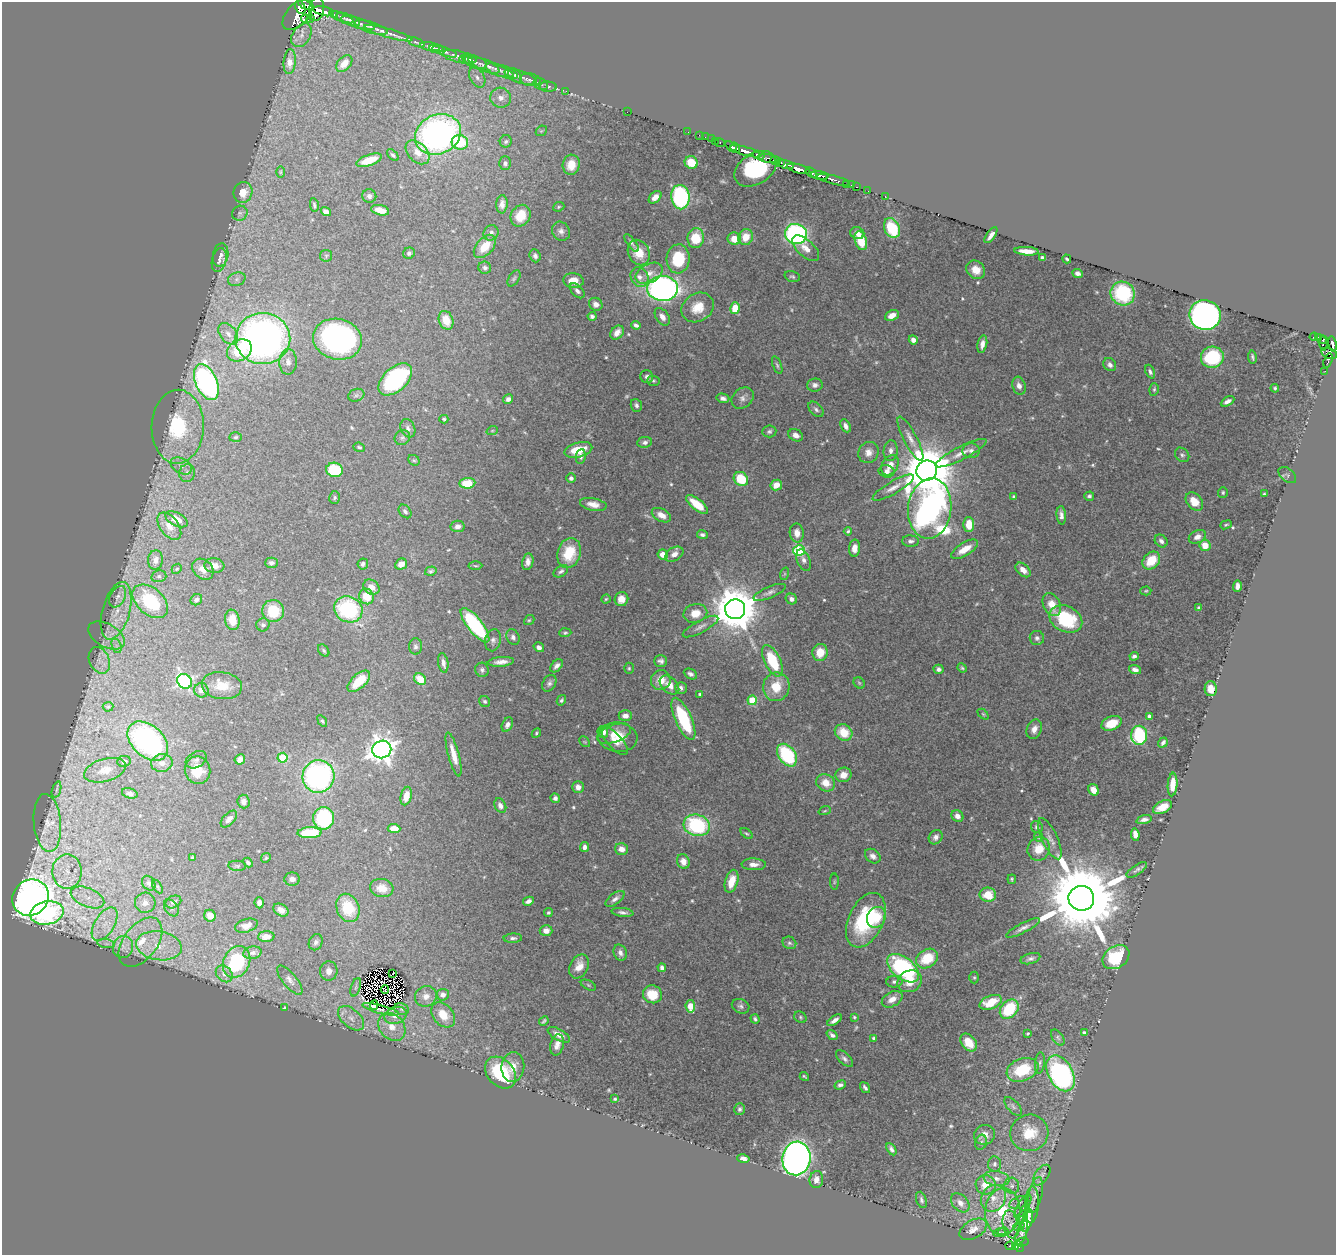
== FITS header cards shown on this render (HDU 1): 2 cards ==
NAXIS1  =                 1334
NAXIS2  =                 1253

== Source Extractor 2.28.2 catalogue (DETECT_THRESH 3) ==
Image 1334 x 1253 px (HDU 1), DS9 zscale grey, 1 PNG px = 1 image px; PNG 1338 x 1257 px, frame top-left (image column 1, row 1253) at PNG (2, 2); each listed source drawn as its Kron ellipse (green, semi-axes under 4 px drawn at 4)
Background 0.581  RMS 0.02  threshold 0.0593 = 3 sigma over >= 5 px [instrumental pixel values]
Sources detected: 578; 11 with non-positive FLUX_AUTO (blend fragments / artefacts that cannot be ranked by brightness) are neither listed nor drawn; of the other 567, the 500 brightest by FLUX_AUTO listed and drawn (67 fainter detections omitted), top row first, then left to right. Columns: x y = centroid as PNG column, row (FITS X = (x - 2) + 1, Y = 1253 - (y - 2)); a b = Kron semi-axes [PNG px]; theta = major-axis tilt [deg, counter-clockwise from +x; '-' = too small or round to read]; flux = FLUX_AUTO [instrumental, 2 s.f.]
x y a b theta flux
306 5 8 3 -24 430
300 7 7 5 -61 490
317 9 12 7 83 780
324 11 10 4 -13 1000
298 14 19 10 47 1600
334 14 3 3 - 130
341 17 12 4 -21 3.5
306 19 5 3 - 70
311 19 4 3 - 51
348 19 12 5 -21 4.1
358 23 17 5 -17 7.3
371 27 17 5 -18 8.1
388 33 25 4 -16 8.5
301 35 13 9 57 13
416 42 9 3 -21 1.9
430 47 10 4 -8 3.5
436 49 7 4 -6 2.6
445 52 13 4 -18 3.5
460 57 17 6 -13 8.8
466 59 7 5 4 3.9
290 62 12 6 86 14
475 62 12 6 -19 6.5
344 63 10 6 48 17
482 65 18 6 -22 8
491 67 24 6 -20 11
502 71 17 5 -18 7.8
515 75 8 5 -50 4.5
477 77 11 7 -60 7.2
521 77 17 6 -19 9.5
530 80 10 6 -10 5.3
541 84 8 5 -21 3.2
548 87 8 5 -4 3
566 91 2 2 - 4.1
501 98 10 10 - 11
627 112 2 2 - 38
541 131 6 4 42 1.9
688 132 2 2 - 6
438 134 24 19 25 460
699 135 2 2 - 5.4
705 137 2 2 - 8.1
711 139 2 2 - 11
506 141 6 6 - 3
715 141 2 2 - 12
460 142 8 7 - 51
720 143 5 3 - 34
731 147 7 4 -39 440
735 148 5 3 - 340
746 151 16 4 -16 850
417 152 14 9 -45 16
393 155 7 4 -45 3.1
758 155 6 3 -14 66
767 158 9 3 -13 320
369 160 13 5 19 25
775 161 5 3 - 39
781 162 3 2 - 29
505 163 6 6 - 3.7
691 163 7 6 - 25
786 164 7 3 -13 340
571 165 10 8 78 22
755 169 23 15 32 110
798 169 12 4 -14 1100
280 172 6 4 90 1.8
811 173 6 3 -35 320
820 176 9 4 -10 830
833 180 17 3 -14 210
847 184 3 3 - 61
851 185 4 3 - 13
857 187 3 2 - 8
868 191 2 2 - 7.5
243 192 11 9 72 17
369 196 7 6 - 5.2
885 196 2 2 - 5
655 197 7 5 45 7.6
680 197 12 9 -82 180
502 204 9 5 86 7.4
314 205 7 3 -78 2.3
559 207 6 4 22 1.9
380 210 9 5 -13 15
326 212 5 4 - 6.9
240 213 8 7 - 4
520 216 11 9 58 25
892 228 10 7 -67 54
561 231 10 8 -54 6.5
491 233 8 7 - 5.2
857 233 7 6 - 6.5
796 234 11 10 - 290
991 235 9 4 55 7.8
746 237 8 7 - 20
696 238 10 8 82 35
734 239 7 6 - 19
861 241 10 6 -72 34
631 243 10 4 -54 3.2
485 246 14 8 49 25
806 248 16 8 -42 12
1026 251 12 4 -4 16
409 253 6 5 - 3.9
639 253 13 10 -66 27
221 255 12 7 79 7.6
326 256 6 6 - 2.5
535 256 6 5 - 4.6
1042 258 4 3 - 5
678 259 14 11 85 56
1067 259 4 3 - 2
219 260 12 7 76 6.9
485 268 6 6 - 3.5
976 270 10 8 -41 17
649 273 14 9 28 13
1078 273 5 4 - 4.3
792 276 8 5 -17 2.9
640 277 10 8 -60 9.5
514 278 9 5 57 2.7
237 279 9 6 16 5.5
573 281 10 7 -7 16
663 288 15 12 -2 600
577 291 9 5 -47 4.8
1123 293 12 11 - 90
596 304 7 6 - 6.6
698 307 17 14 33 25
735 308 6 5 - 29
892 315 7 5 25 10
1205 315 15 15 - 610
592 316 4 4 - 3.4
662 317 10 6 -54 8.9
446 320 9 7 -69 24
636 325 5 3 - 4.3
617 333 8 5 48 8.5
228 334 12 8 -51 9.4
1314 337 4 3 - 73
1318 337 4 3 - 89
263 339 27 25 -1 730
337 339 25 20 -13 480
1323 339 3 3 - 25
913 340 5 4 - 7.5
1323 343 7 3 -84 51
982 344 9 4 79 7.6
1332 344 7 4 -80 300
239 350 13 10 34 49
1329 354 8 5 -18 65
1212 357 11 10 - 77
1252 357 7 3 -82 2.3
1328 360 7 3 72 38
288 362 13 9 89 10
777 365 9 4 -69 2.6
1110 365 7 6 - 5.5
1325 371 2 2 - 4.6
1150 372 7 4 -66 3.9
647 377 6 6 - 4.3
395 379 20 12 43 160
653 381 6 5 - 2.2
206 382 19 10 -66 340
815 385 8 6 6 5.4
1019 386 9 6 -71 7.2
1275 388 4 4 - 2
1154 389 6 4 73 2.3
356 395 8 6 22 3.4
723 398 6 4 -15 4.8
743 398 12 9 40 7.4
508 399 5 4 - 5.7
1228 401 7 4 30 6.1
636 405 6 5 - 3.7
816 409 9 6 -44 4
444 419 4 3 - 2.2
846 426 7 4 -63 5.6
178 427 37 26 88 120
408 428 10 7 -64 5.1
492 431 6 3 19 1.8
769 431 7 6 - 3.1
796 435 7 6 - 7.4
236 437 6 5 - 2.3
402 438 8 7 - 4.1
910 439 25 6 -62 12
645 442 7 5 8 4.6
359 447 6 4 -22 2.4
578 450 14 7 15 30
891 451 10 7 85 6.6
971 451 8 7 - 5.4
868 452 11 10 - 10
961 453 28 6 27 16
1182 455 8 6 -44 3.3
581 456 7 5 83 3.8
414 460 6 5 - 2.2
890 465 11 7 59 13
181 466 11 7 -30 8.9
335 470 8 7 - 74
886 471 8 6 -11 6.4
927 471 11 10 - 8500
187 473 9 8 - 6.6
1287 475 10 6 -39 3.7
571 478 4 4 - 4.5
741 479 8 6 -43 52
467 483 8 5 6 49
776 485 6 5 - 14
893 488 23 6 30 12
1223 492 5 5 - 2.3
1264 494 3 3 - 1.9
1089 496 5 4 - 3
1014 497 4 3 - 3
335 498 6 5 - 2.6
1194 501 10 7 -48 21
593 504 13 6 -11 11
697 504 13 5 -39 35
930 508 30 21 83 760
405 511 7 5 -52 4
661 515 10 6 -28 12
1061 515 9 4 -85 5.8
176 519 12 6 -27 18
969 524 7 5 -89 26
1226 525 6 3 21 1.9
169 526 16 9 -53 14
458 526 7 5 9 6.5
848 531 4 4 - 1.9
797 533 9 7 -81 12
702 535 5 4 - 3.3
1197 537 9 6 26 8.4
910 541 8 5 -1 4.4
1161 541 7 5 -45 5.4
1205 545 6 5 - 21
855 548 8 5 85 9.8
965 549 15 6 31 20
799 551 6 5 - 110
569 553 15 11 73 43
663 554 5 5 - 14
674 554 10 6 32 8.7
155 560 9 7 84 8.1
804 560 11 6 -68 5.7
1151 560 10 7 46 36
528 562 8 5 79 7.4
271 563 6 5 - 4.3
363 564 5 5 - 3.5
401 564 6 5 - 9.6
214 566 10 7 -8 9.7
475 566 7 3 -1 1.9
177 569 5 4 - 1.8
203 569 12 9 -42 11
1023 570 9 5 -42 11
431 571 6 4 17 2.8
561 571 8 5 32 3.7
784 574 6 4 71 2.1
159 576 7 6 - 3.1
1237 586 6 4 87 5.6
371 587 8 7 - 12
1146 591 5 4 - 1.9
769 592 17 5 23 6.3
118 597 11 7 61 7.4
366 597 8 7 - 27
606 599 5 4 - 1.9
621 599 7 6 - 13
791 599 6 5 - 6.5
196 600 6 5 - 5
150 601 20 13 -41 120
1052 605 12 8 -64 20
1199 608 4 3 - 3.1
348 609 14 12 -27 140
735 609 10 10 - 5800
116 611 29 13 74 36
273 611 11 11 - 45
695 613 12 9 13 20
1066 619 17 12 -27 87
232 620 10 7 -81 21
529 620 6 4 40 2
263 625 6 6 - 4.1
475 625 21 7 -52 150
701 627 20 6 28 7.6
565 633 6 4 3 2.2
106 636 20 11 -30 19
513 637 8 6 -65 4.6
1037 638 7 7 - 4.3
493 640 11 8 79 6
117 646 7 4 -71 4.8
415 646 8 6 88 3.9
539 647 5 4 - 5.3
324 650 7 4 -52 2.7
820 652 8 7 - 20
1134 656 4 4 - 4.4
99 660 14 10 -66 12
661 661 6 6 - 4.2
772 661 17 8 -64 69
501 662 13 4 5 8.9
443 663 10 5 -80 6.4
556 666 7 5 48 5.5
629 668 5 4 - 1.9
962 668 5 3 - 2
938 669 5 4 - 4.3
482 670 7 6 - 3.8
1135 670 6 4 -20 6
690 674 7 5 -27 4.5
420 679 6 5 - 24
661 680 10 9 - 17
185 681 8 6 -46 280
359 681 14 7 42 36
549 683 9 6 60 4.5
859 683 6 5 - 2.1
669 685 11 7 -43 13
222 686 20 13 -7 25
776 687 14 13 - 32
681 688 6 6 - 3.9
1211 689 7 6 - 5.7
201 690 7 7 - 8.1
700 694 3 3 - 2.3
561 700 5 4 - 2.8
752 700 4 4 - 52
485 701 6 5 - 2.9
108 707 5 4 - 1.8
983 714 6 4 -45 1.8
625 716 7 5 0 8.1
1150 716 4 4 - 8.4
683 719 23 8 -66 95
322 721 6 4 -56 2.2
1112 723 10 7 22 26
507 725 8 5 62 5.6
1034 729 10 7 68 9.5
603 732 6 5 - 9.8
844 732 9 8 - 30
536 733 5 4 - 1.9
614 733 18 8 20 17
1139 735 9 8 - 130
618 737 20 14 -7 29
148 741 23 15 -43 260
615 741 17 7 -47 12
585 742 6 4 -44 1.9
1163 743 5 3 - 3.8
382 749 9 8 - 1300
454 754 22 5 -75 18
787 755 12 8 -54 100
282 758 5 5 - 67
240 759 5 5 - 8.5
196 760 11 7 29 5.7
124 761 7 5 11 4.1
162 763 11 8 8 10
105 770 21 11 16 17
198 770 14 12 -74 32
843 775 8 7 - 12
318 776 16 16 - 280
826 783 10 8 -30 17
1173 784 12 5 85 15
578 787 6 5 - 9.9
56 790 8 3 71 2.8
1093 790 6 5 - 12
130 793 8 5 -17 3.8
406 796 9 5 76 16
555 798 5 4 - 4.5
243 802 7 6 - 5.8
500 806 7 5 -63 6.3
1162 807 10 6 26 17
825 811 6 4 18 1.8
957 816 6 5 - 8.9
324 818 11 10 - 110
229 819 10 5 47 6
1144 820 7 3 17 5.2
47 823 29 13 -85 26
697 825 13 10 -15 130
1037 827 6 5 - 4.7
394 829 6 4 -4 17
310 833 12 5 2 60
747 833 7 4 -39 2
1135 835 6 4 -82 9.6
936 837 8 6 53 5.9
1038 837 4 4 - 2.3
1050 839 22 8 -65 12
585 847 5 4 - 5.4
621 849 6 5 - 9.8
1039 849 12 11 - 26
873 856 8 6 -38 6.9
193 858 3 3 - 2
266 858 5 4 - 1.8
683 862 7 6 - 9.7
248 863 5 4 - 3.8
754 864 12 6 -2 8.9
237 866 9 5 -5 2.6
1137 870 12 4 35 3.6
67 872 17 15 -89 29
292 879 8 6 0 6.8
1012 879 5 3 - 2
732 881 12 6 73 22
834 882 8 4 89 2
149 883 8 6 -55 3.8
157 886 7 4 -59 2.4
382 888 12 9 -12 17
988 895 8 7 - 29
87 897 18 9 -22 21
31 898 19 17 43 3700
1081 898 13 12 - 23000
615 899 11 5 37 5.6
528 901 6 3 27 5
173 902 8 6 26 4.7
145 903 10 10 - 11
259 903 5 4 - 6.4
171 908 9 6 -55 4.5
348 908 14 11 -67 49
281 910 8 6 -28 9
623 912 11 4 -7 4.7
47 913 17 11 11 300
548 913 4 3 - 2.6
210 916 6 5 - 14
876 917 11 9 63 34
866 920 29 17 65 120
105 924 18 10 58 24
246 926 12 6 16 10
1023 928 19 5 27 6.7
546 931 6 5 - 9
266 936 8 5 2 12
513 938 9 4 4 4.2
141 942 28 17 52 53
316 942 8 6 64 4.8
789 943 7 6 - 3.5
106 944 9 4 -8 4.2
159 946 23 14 -9 42
123 947 11 10 - 12
252 953 9 6 11 5.3
620 953 8 6 -64 5.9
1116 957 14 11 33 75
927 958 12 9 33 42
1030 959 10 5 16 4.1
237 962 16 13 63 100
579 966 13 9 63 17
662 968 4 4 - 5.2
903 968 19 10 -38 220
329 971 9 8 - 8.6
224 974 9 7 -45 6.8
392 974 4 2 - 2.1
974 977 6 4 89 1.9
290 980 18 7 -51 7.6
910 981 13 10 26 21
894 982 8 6 1 4.5
588 985 8 4 -28 2.3
356 987 9 4 71 3
385 990 4 3 - 4.4
652 994 9 9 - 33
443 995 6 6 - 7.4
426 996 11 10 - 11
892 999 11 7 30 11
991 1002 12 6 21 30
374 1005 4 3 - 2.5
690 1006 6 4 -82 33
741 1006 9 7 -25 4.2
285 1008 4 3 - 1.9
381 1009 19 3 -14 5.5
402 1009 7 5 -22 3.4
1009 1009 11 8 47 72
395 1015 11 8 19 13
443 1015 14 10 -49 28
800 1017 6 5 - 2.4
854 1017 3 3 - 1.7
351 1018 15 9 -42 14
755 1019 5 4 - 2.6
834 1020 8 4 34 7
544 1021 5 3 - 2.4
392 1027 15 12 -49 23
1084 1032 4 3 - 2.2
1028 1033 3 3 - 1.8
559 1035 12 5 -29 11
832 1035 6 4 -39 4.3
1058 1037 9 5 -54 3.4
874 1038 4 3 - 2.5
969 1042 10 7 -52 25
557 1045 11 6 75 7.7
844 1059 11 5 -43 4.7
1040 1063 11 5 84 3.3
513 1067 15 11 84 16
1022 1070 16 11 21 57
500 1073 18 13 -48 96
1060 1073 19 12 -61 280
804 1076 5 3 - 1.8
840 1085 6 4 22 4.2
865 1088 6 3 -55 3.5
615 1099 3 3 - 1.9
1013 1106 11 5 -49 3.7
740 1109 6 5 - 3.5
1029 1133 19 18 - 40
984 1135 10 10 - 9.3
981 1142 7 5 72 3.4
891 1149 6 4 -57 4.3
796 1158 17 14 82 840
743 1159 6 4 -11 5.7
995 1164 7 6 - 3.7
1042 1175 12 6 54 5.8
996 1178 13 7 -9 9.8
816 1180 8 7 - 8.7
986 1185 10 9 - 22
1012 1186 8 7 - 5.4
1035 1195 18 7 77 10
993 1198 14 12 58 18
921 1200 8 5 -72 3
1019 1202 10 5 25 4.1
960 1203 11 7 -47 10
1032 1205 18 7 87 7.2
1023 1206 13 5 58 4.7
1003 1211 23 17 85 60
1022 1216 7 4 55 2.3
1027 1221 11 5 73 24
1011 1224 14 8 -79 8.5
1019 1226 6 3 22 1.8
973 1229 15 9 30 10
1000 1232 6 3 17 2.3
1003 1232 5 4 - 3.5
1022 1233 13 5 70 5.4
1022 1242 7 3 9 5.2
1010 1246 4 3 - 11
1015 1247 4 3 - 46
1019 1247 5 4 - 59
At the frame edge (FLAGS 8, measured only in part): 1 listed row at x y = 1332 344
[67 fainter detections neither listed nor drawn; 11 non-positive-flux detections neither listed nor drawn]